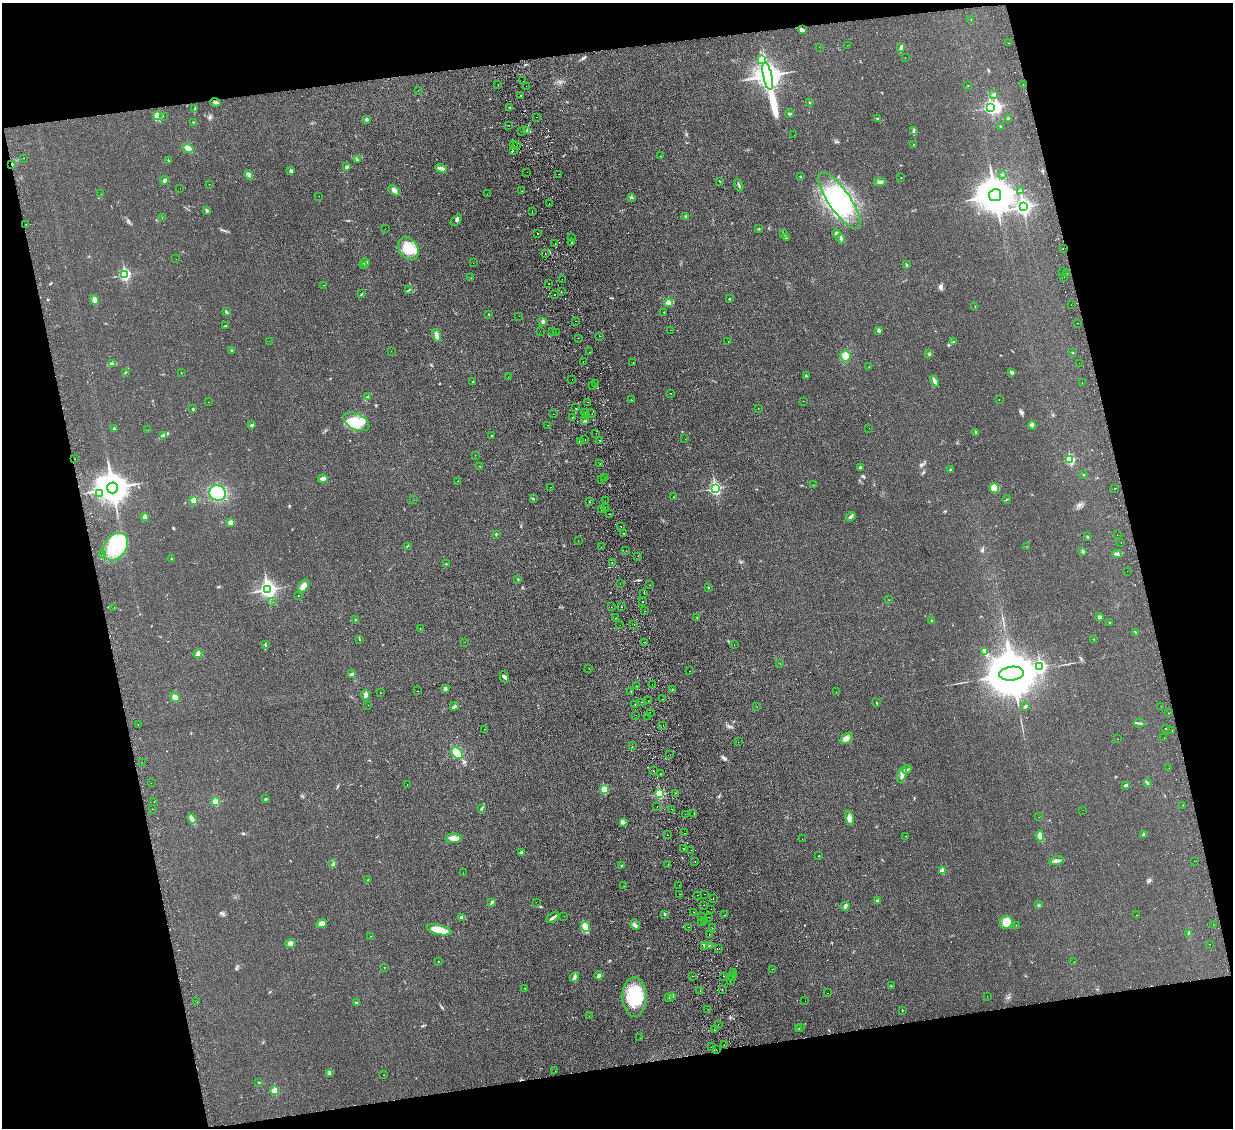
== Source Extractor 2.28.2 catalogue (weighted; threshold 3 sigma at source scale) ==
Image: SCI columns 58-4980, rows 160-4663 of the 5040 x 4933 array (HDU 1 of 3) = the unmasked area's bounding box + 8 px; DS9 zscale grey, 4 x 4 block average (1 PNG px = mean of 4 x 4 image px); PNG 1235 x 1130 px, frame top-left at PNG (2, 3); each listed source drawn as its Kron ellipse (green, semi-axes under 4 px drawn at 4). Shown black and unused: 26% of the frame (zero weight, under 2 of 3 exposures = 3% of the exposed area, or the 3 px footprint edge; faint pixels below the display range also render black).
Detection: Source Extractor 2.28.2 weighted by HDU 2 'WHT'. Background 0.0363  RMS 0.0063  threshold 0.0285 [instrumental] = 3 sigma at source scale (4.5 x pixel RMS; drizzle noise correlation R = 1.50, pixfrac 1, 0.05/0.05 arcsec/px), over >= 5 px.
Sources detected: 509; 2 inside a brighter object's white glare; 51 cosmic-ray / hot-pixel residue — neither listed nor drawn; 7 coinciding with a brighter row at this scale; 5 inside a brighter listed object's ellipse — not listed separately; the other 444 listed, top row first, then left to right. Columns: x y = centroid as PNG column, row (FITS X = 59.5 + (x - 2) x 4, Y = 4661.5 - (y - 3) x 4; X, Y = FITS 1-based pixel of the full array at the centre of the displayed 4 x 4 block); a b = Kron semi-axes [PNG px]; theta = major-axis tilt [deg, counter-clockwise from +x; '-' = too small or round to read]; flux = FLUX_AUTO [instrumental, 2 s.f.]
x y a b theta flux
971 20 2 2 - 0.78
802 30 2 2 - 2
1009 43 2 2 - 12
847 45 2 2 - 0.89
819 47 2 2 - 0.5
901 47 4 3 - 6
905 58 2 2 - 1.2
762 60 2 2 - 73
768 76 14 4 -78 4000
523 81 2 2 - 0.62
498 85 2 2 - 0.55
968 85 2 2 - 0.92
1023 85 2 2 - 5.3
526 86 2 2 - 0.61
418 90 2 2 - 2.3
520 95 2 2 - 19
993 95 4 2 - 4.5
215 102 5 3 - 7.3
809 102 2 2 - 2.3
510 107 2 2 - 2.4
990 107 3 2 - 560
195 109 2 2 - 1.9
789 113 4 2 - 3
157 116 3 3 - 6.8
163 116 2 2 - 2.1
537 117 2 2 - 2.2
1008 118 2 2 - 2.3
366 119 3 3 - 5.7
878 119 3 2 - 2.3
193 122 2 2 - 2.2
508 125 2 2 - 5.1
1000 126 2 2 - 2.2
526 130 4 2 - 5.8
913 130 2 2 - 2.7
522 131 2 2 - 0.57
794 135 2 2 - 1.8
913 144 2 2 - 1.1
514 145 2 2 - 1.3
516 146 2 2 - 3.1
188 148 5 4 - 20
513 151 2 2 - 5.1
660 156 2 2 - 0.63
24 158 2 2 - 0.7
357 159 2 2 - 1.9
168 160 2 2 - 1.5
12 164 2 2 - 2.8
347 167 3 3 - 6.4
441 168 6 3 -21 15
291 171 4 2 - 5.2
527 172 2 2 - 0.53
558 174 2 2 - 2.2
1002 174 2 2 - 4.6
249 175 5 3 - 7.6
801 176 2 2 - 2.1
901 178 2 2 - 1
164 180 4 3 - 5.7
720 181 2 2 - 1.2
880 182 5 3 - 7
209 184 2 2 - 0.75
739 185 6 2 -68 6.1
180 188 2 2 - 0.43
394 190 7 4 -31 13
522 191 2 2 - 1.2
1020 191 2 2 - 2.4
101 194 2 2 - 0.79
487 194 2 2 - 0.49
995 195 6 6 - 10000
319 196 2 2 - 0.5
631 197 2 2 - 2.5
839 201 33 10 -55 210
549 204 2 2 - 1.4
1023 207 3 3 - 1300
207 210 3 2 - 4.4
532 212 2 2 - 0.67
686 216 2 2 - 2.9
162 218 2 2 - 0.48
456 220 7 2 47 7
26 224 2 2 - 1.6
385 229 2 2 - 0.81
758 229 3 2 - 2.6
784 233 2 2 - 1.9
836 233 4 2 - 4.8
538 234 2 2 - 4.6
571 238 2 2 - 3.9
786 238 4 2 - 2.6
841 239 5 2 - 4
571 243 2 2 - 1.2
555 244 2 2 - 2.6
408 248 12 9 -54 67
1063 249 2 2 - 3.9
545 254 2 2 - 2
176 259 2 2 - 11
365 263 4 3 - 12
473 263 2 2 - 1.3
363 265 2 2 - 2.5
907 265 2 2 - 4.5
1062 272 2 2 - 0.87
1067 273 2 2 - 0.54
125 275 3 2 - 450
1064 277 2 2 - 0.78
471 278 2 2 - 0.63
562 279 2 2 - 0.84
549 284 2 2 - 1.3
323 285 2 2 - 0.56
409 290 3 2 - 2.6
561 292 2 2 - 5.4
362 294 2 2 - 2
555 295 2 2 - 1.9
729 299 2 2 - 2.1
95 300 5 4 - 14
669 303 4 2 - 6.8
1071 305 2 2 - 1.4
975 306 2 2 - 0.81
227 312 2 2 - 2.5
664 312 2 2 - 0.99
489 314 2 2 - 1.5
519 316 2 2 - 0.65
543 321 2 2 - 27
576 321 2 2 - 0.49
1078 323 2 2 - 1.8
225 326 2 2 - 4.4
670 330 2 2 - 0.53
879 330 3 3 - 5.2
540 331 2 2 - 0.53
553 332 2 2 - 1.6
556 332 2 2 - 0.77
436 335 6 3 -76 16
600 336 2 2 - 1.8
578 338 2 2 - 1.2
269 341 2 2 - 0.46
728 341 2 2 - 0.52
954 342 3 2 - 1.9
232 350 2 2 - 1.2
391 351 2 2 - 1.4
590 352 2 2 - 1.4
1073 352 2 2 - 1.8
929 354 3 2 - 3.7
845 356 5 5 - 33
583 361 2 2 - 0.5
633 362 2 2 - 2.1
1079 363 2 2 - 2
112 364 2 2 - 2.8
869 367 2 2 - 0.56
125 372 3 2 - 1.8
1012 372 4 2 - 4.6
181 373 2 2 - 0.89
806 376 2 2 - 3.4
508 377 2 2 - 1.3
572 379 2 2 - 0.65
473 381 2 2 - 1.2
934 381 5 3 - 11
1082 382 2 2 - 0.8
596 383 2 2 - 0.64
592 385 2 2 - 0.82
670 393 2 2 - 13
368 396 4 2 - 3.9
999 399 2 2 - 0.6
631 400 2 2 - 1
804 401 2 2 - 0.7
209 402 2 2 - 0.74
588 402 2 2 - 0.85
576 408 2 2 - 1.5
758 408 2 2 - 0.56
193 409 3 2 - 2.6
585 413 2 2 - 0.55
553 414 2 2 - 0.46
592 414 2 2 - 0.88
586 415 2 2 - 2.8
572 418 2 2 - 6.8
585 420 2 2 - 1.6
356 422 14 8 -27 94
251 425 2 2 - 5.5
547 425 2 2 - 0.98
1032 425 4 2 - 4.1
869 428 2 2 - 0.79
114 429 2 2 - 9.8
148 430 2 2 - 0.56
975 432 2 2 - 1.7
596 433 2 2 - 1.3
164 435 4 3 - 7.1
492 436 2 2 - 2.7
585 439 2 2 - 1.7
685 439 2 2 - 0.66
600 440 2 2 - 2.4
581 441 2 2 - 3
475 455 2 2 - 0.59
75 459 2 2 - 1.3
1070 460 2 2 - 220
600 464 2 2 - 0.84
480 466 2 2 - 1
860 468 2 2 - 12
950 469 2 2 - 1.5
1084 475 2 2 - 1.6
605 477 2 2 - 1.4
323 479 4 3 - 14
601 479 2 2 - 0.71
458 481 2 2 - 1.2
813 485 2 2 - 0.77
551 487 2 2 - 0.54
112 488 5 5 - 6600
715 488 3 2 - 600
994 488 5 4 - 42
1115 489 2 2 - 9.3
100 493 3 3 - 6.4
218 493 8 7 - 150
673 497 2 2 - 1
533 499 2 2 - 1.3
1007 499 4 2 - 2.8
194 500 4 3 - 16
414 500 2 2 - 0.73
605 501 2 2 - 0.61
589 502 2 2 - 4.5
605 507 2 2 - 0.61
601 510 2 2 - 3.3
610 514 2 2 - 1.2
145 517 4 3 - 18
851 517 5 3 - 7.5
230 522 4 3 - 7.4
621 526 2 2 - 0.75
624 533 2 2 - 2.8
496 534 2 2 - 6.9
1117 535 2 2 - 0.84
1087 537 3 2 - 3.3
578 541 2 2 - 0.63
1121 542 2 2 - 1.8
407 546 3 2 - 2.1
115 547 15 11 54 110
601 547 2 2 - 0.83
1027 547 2 2 - 0.89
626 551 2 2 - 0.83
1083 551 2 2 - 15
1117 554 4 2 - 6
102 555 2 2 - 2.3
638 556 2 2 - 1.7
172 559 3 2 - 3
612 562 2 2 - 2.8
446 564 2 2 - 1.9
1127 571 2 2 - 0.83
518 579 2 2 - 2
620 584 2 2 - 5.4
650 585 2 2 - 2
304 586 8 4 56 23
708 588 2 2 - 2.6
267 589 3 3 - 1200
644 593 2 2 - 1.5
298 595 2 2 - 0.83
889 600 2 2 - 0.96
273 602 2 2 - 0.85
643 602 2 2 - 1.1
621 606 2 2 - 1.2
114 607 2 2 - 1.4
611 607 2 2 - 1
644 611 2 2 - 0.71
1099 617 4 3 - 7.9
615 618 2 2 - 1.9
697 618 2 2 - 1.4
355 620 2 2 - 5.2
931 620 2 2 - 1
1109 622 2 2 - 1
620 625 2 2 - 1.4
634 625 2 2 - 1
420 629 2 2 - 1.7
1135 632 2 2 - 1.9
1093 639 2 2 - 0.81
359 640 2 2 - 1.7
465 642 2 2 - 1.7
644 642 2 2 - 0.59
265 645 2 2 - 2.3
734 645 2 2 - 0.49
985 651 4 2 - 6.2
198 654 4 3 - 9.1
780 664 2 2 - 0.97
1040 666 3 2 - 560
589 668 2 2 - 0.74
689 671 2 2 - 0.8
352 674 4 2 - 6.1
1012 674 12 7 7 30000
504 677 6 3 -64 7.1
652 684 2 2 - 1.6
636 686 2 2 - 0.96
445 688 4 3 - 6.5
672 689 2 2 - 3.7
417 691 2 2 - 1.5
631 692 2 2 - 2.1
836 692 2 2 - 0.6
380 693 2 2 - 0.81
366 695 5 3 - 17
175 697 5 4 - 16
663 699 2 2 - 0.67
648 701 2 2 - 0.64
642 702 2 2 - 1.6
877 703 2 2 - 2.3
635 704 2 2 - 0.61
368 705 2 2 - 1.2
454 706 4 2 - 5.5
1025 706 4 2 - 4.9
1161 706 2 2 - 2.2
757 707 2 2 - 0.61
650 713 2 2 - 1.6
1168 713 2 2 - 5.6
636 715 2 2 - 1.5
648 716 2 2 - 1.3
1139 723 5 2 - 5.2
138 724 2 2 - 0.63
663 725 2 2 - 0.57
1166 728 2 2 - 1.5
484 729 2 2 - 0.57
1172 730 2 2 - 2.3
847 738 7 4 41 17
1164 738 2 2 - 1.9
1117 739 2 2 - 0.77
738 742 2 2 - 0.51
632 746 2 2 - 0.62
457 753 7 4 -48 55
670 754 2 2 - 1.8
142 762 2 2 - 2.5
1169 768 2 2 - 0.59
907 769 5 2 - 5.7
653 770 2 2 - 1.7
660 774 2 2 - 2.4
902 775 9 3 69 13
151 783 2 2 - 1.6
1147 783 2 2 - 1.8
407 785 2 2 - 1.3
1126 785 3 2 - 7
604 790 2 2 - 160
675 793 2 2 - 1.4
660 794 2 2 - 290
266 799 3 2 - 3
154 802 2 2 - 2.6
215 802 2 2 - 150
1183 805 2 2 - 0.93
657 807 2 2 - 0.82
153 809 2 2 - 4.5
481 809 3 2 - 3.7
672 809 2 2 - 2.2
1083 810 2 2 - 1.2
694 813 2 2 - 3.1
685 814 2 2 - 0.78
1039 817 2 2 - 0.56
849 818 7 4 -78 16
192 819 5 3 - 8.8
623 822 4 2 - 4.3
685 833 2 2 - 1.2
1143 834 3 3 - 4.4
668 835 2 2 - 0.56
906 836 2 2 - 0.82
1040 836 5 4 - 12
453 838 8 5 5 20
802 839 2 2 - 0.7
683 848 2 2 - 1.2
691 850 2 2 - 0.8
521 852 3 2 - 5
819 856 2 2 - 1.5
1056 861 7 3 14 10
1194 861 2 2 - 1.6
695 862 2 2 - 1.1
333 864 4 2 - 5.3
668 864 2 2 - 10
622 865 3 2 - 3
942 871 2 2 - 62
463 873 2 2 - 0.67
368 880 2 2 - 1.1
679 885 2 2 - 0.81
624 886 2 2 - 3
680 894 2 2 - 1.9
704 894 2 2 - 0.81
697 895 2 2 - 2.5
713 898 2 2 - 2
877 901 2 2 - 1.7
491 902 3 2 - 3.4
536 902 2 2 - 2.1
703 905 2 2 - 0.97
1038 905 2 2 - 1.9
845 906 4 3 - 7
711 909 2 2 - 1.1
694 912 2 2 - 1
665 914 3 2 - 3
725 915 2 2 - 0.81
1137 915 2 2 - 1.1
564 916 2 2 - 0.64
461 917 3 2 - 4.6
702 917 2 2 - 2
709 917 2 2 - 1.4
553 918 7 3 36 9.6
705 920 2 2 - 1.2
702 922 2 2 - 1.3
1006 922 6 6 - 40
322 924 5 4 - 22
1213 924 2 2 - 2.6
635 925 5 2 - 5.2
1016 925 2 2 - 1.1
585 927 5 4 - 18
688 927 2 2 - 1.3
712 928 2 2 - 16
439 930 12 5 -14 61
1189 933 2 2 - 13
709 934 2 2 - 2
371 936 2 2 - 0.87
290 943 5 4 - 11
1210 944 2 2 - 1.3
704 946 2 2 - 9.8
709 946 2 2 - 2.5
719 948 2 2 - 0.72
438 961 2 2 - 2.1
1074 962 2 2 - 0.84
384 967 2 2 - 1.3
772 969 2 2 - 1.6
734 972 2 2 - 4.1
733 975 2 2 - 1.2
599 976 4 3 - 13
693 976 2 2 - 1.3
724 976 2 2 - 2.8
574 977 5 2 - 7.3
731 977 2 2 - 0.98
730 981 2 2 - 1.5
891 986 2 2 - 8
525 988 2 2 - 1.4
722 990 2 2 - 9.7
700 991 2 2 - 1.3
827 993 2 2 - 0.73
672 996 3 2 - 5.2
634 997 20 12 -89 160
987 997 2 2 - 0.66
668 998 2 2 - 10
805 1001 2 2 - 0.63
197 1002 2 2 - 2.5
356 1003 2 2 - 3
708 1009 2 2 - 0.66
902 1010 2 2 - 2.8
589 1016 2 2 - 1.2
718 1025 2 2 - 1.5
801 1027 2 2 - 5.3
799 1028 2 2 - 2.2
715 1030 2 2 - 0.89
640 1038 2 2 - 5
724 1045 2 2 - 1.1
712 1047 2 2 - 3
716 1049 2 2 - 1.4
555 1071 2 2 - 1.2
330 1073 3 2 - 5.2
384 1075 2 2 - 1.2
259 1082 2 2 - 1.7
275 1091 2 2 - 110
Overlapping masked pixels (flux is a lower limit): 1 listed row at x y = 12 164
Diffuse or blended objects may show on this block-average render without a row.